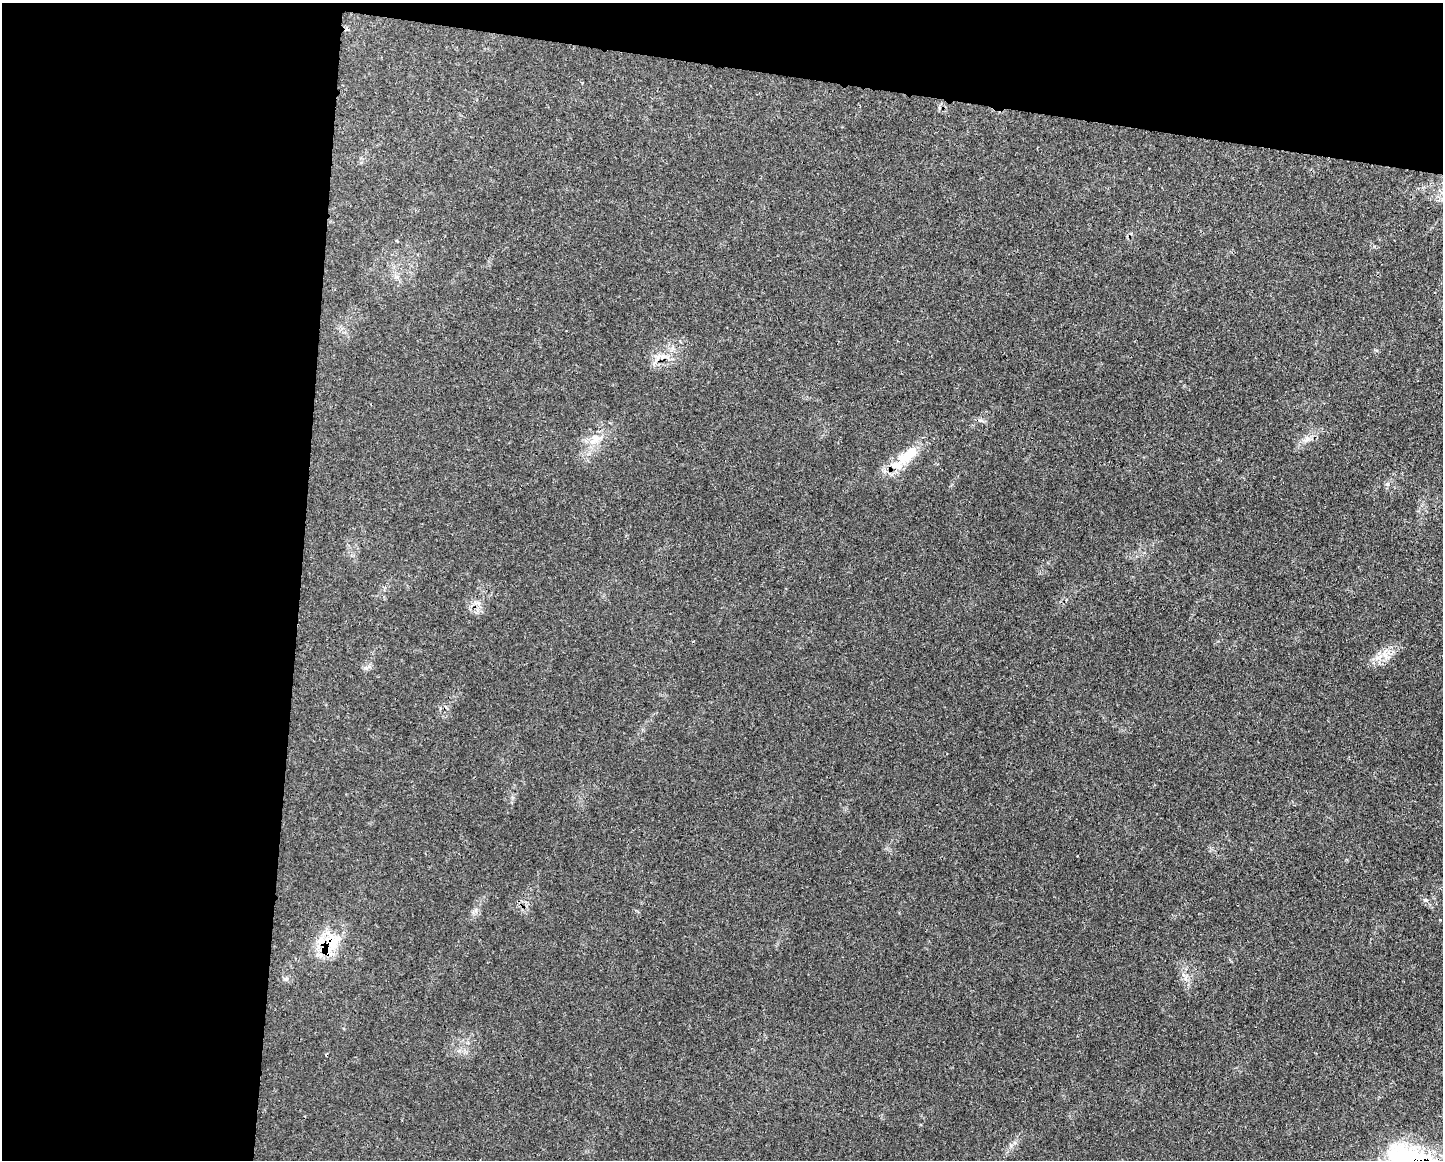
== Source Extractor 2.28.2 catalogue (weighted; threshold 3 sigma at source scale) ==
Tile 1 of 3 x 4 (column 1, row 1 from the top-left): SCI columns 123-1563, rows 3475-4632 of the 4687 x 4654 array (HDU 1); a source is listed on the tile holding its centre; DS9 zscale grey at full resolution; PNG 1445 x 1162 px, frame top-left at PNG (2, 3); no overlay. Shown black and unused: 27% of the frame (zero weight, under 3 of 4 exposures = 2% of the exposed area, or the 3 px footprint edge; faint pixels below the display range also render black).
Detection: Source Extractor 2.28.2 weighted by HDU 2 'WHT'; one run over the whole footprint, this tile lists its part. Background 0.0414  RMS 0.0027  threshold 0.0121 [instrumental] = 3 sigma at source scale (4.5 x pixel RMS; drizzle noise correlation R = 1.50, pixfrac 1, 0.05/0.05 arcsec/px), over >= 5 px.
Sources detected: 10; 1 cosmic-ray / hot-pixel residue — not listed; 2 inside a brighter listed object's ellipse — not listed separately; the other 7 listed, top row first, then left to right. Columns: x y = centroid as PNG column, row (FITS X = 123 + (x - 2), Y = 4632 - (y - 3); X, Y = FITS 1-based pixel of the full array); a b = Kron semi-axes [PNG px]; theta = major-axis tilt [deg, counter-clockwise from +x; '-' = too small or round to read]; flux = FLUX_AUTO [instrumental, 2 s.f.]
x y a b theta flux
596 439 14 10 -58 2.9
1307 439 7 7 - 1
907 455 33 16 42 8.7
1385 655 15 5 -43 1.4
1426 900 7 4 0 0.41
332 942 24 17 -67 7.9
286 979 6 4 18 0.47
Overlapping masked pixels (flux is a lower limit): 1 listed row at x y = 332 942